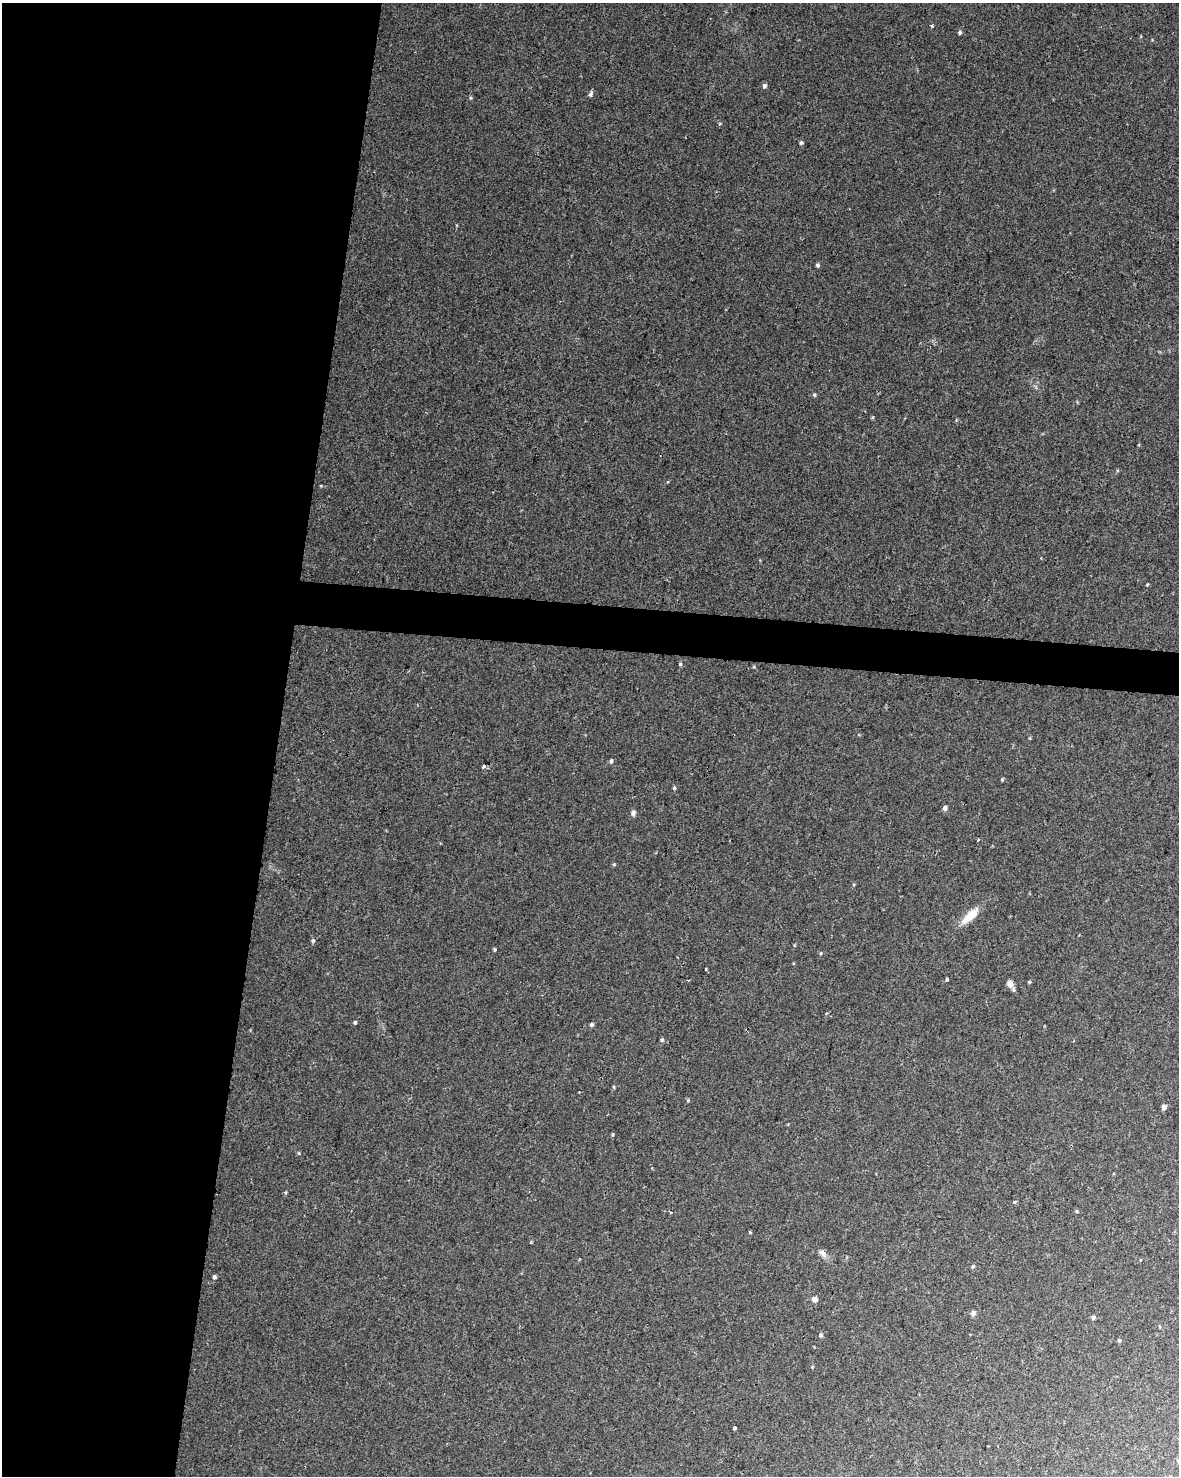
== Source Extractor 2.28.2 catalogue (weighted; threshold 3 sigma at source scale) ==
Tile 5 of 4 x 3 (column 1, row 2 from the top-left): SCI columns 8-1184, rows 1760-3233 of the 4715 x 4936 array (HDU 1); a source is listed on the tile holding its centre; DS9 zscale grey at full resolution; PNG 1181 x 1478 px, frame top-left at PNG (2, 3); no overlay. Shown black and unused: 26% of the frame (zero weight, under 2 of 3 exposures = <1% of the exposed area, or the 3 px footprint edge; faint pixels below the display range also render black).
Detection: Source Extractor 2.28.2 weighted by HDU 2 'WHT'; one run over the whole footprint, this tile lists its part. Background 0.045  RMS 0.0065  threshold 0.0291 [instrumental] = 3 sigma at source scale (4.5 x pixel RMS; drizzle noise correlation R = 1.50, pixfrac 1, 0.0396/0.0396 arcsec/px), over >= 5 px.
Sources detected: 48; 1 cosmic-ray / hot-pixel residue — not listed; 1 inside a brighter listed object's ellipse — not listed separately; the other 46 listed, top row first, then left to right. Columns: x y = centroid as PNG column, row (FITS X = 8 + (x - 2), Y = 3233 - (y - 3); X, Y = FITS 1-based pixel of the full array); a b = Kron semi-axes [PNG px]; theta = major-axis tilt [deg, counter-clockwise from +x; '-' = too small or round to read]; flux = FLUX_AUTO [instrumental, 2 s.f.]
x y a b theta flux
932 25 3 3 - 1.4
960 32 5 4 - 1.4
764 86 5 5 - 1.7
591 93 5 3 - 4.7
470 98 5 4 - 0.8
801 143 5 4 - 1.1
817 265 5 5 - 1.2
814 395 5 4 - 0.86
680 664 5 4 - 0.75
611 761 6 4 81 1.3
483 766 4 4 - 1.6
1002 779 4 3 - 0.72
674 788 4 4 - 0.86
945 808 5 5 - 2.1
633 813 8 5 80 1.9
978 840 4 3 - 1
614 864 5 4 - 0.74
970 915 25 9 42 12
313 940 4 4 - 2.3
495 950 4 4 - 0.84
821 953 4 3 - 0.62
706 969 3 3 - 1.2
947 979 4 3 - 0.76
1029 982 4 4 - 0.68
1010 984 7 6 - 3.7
355 1022 4 4 - 1
591 1025 5 4 - 1.2
662 1040 4 4 - 1.1
613 1087 5 3 - 0.72
688 1100 5 4 - 0.63
1164 1107 5 4 - 2.9
1014 1202 5 4 - 0.7
1077 1211 5 4 - 0.76
750 1232 4 4 - 0.61
823 1253 12 7 -47 3.3
973 1266 5 4 - 0.8
214 1277 4 4 - 1.3
815 1299 6 5 - 3.4
973 1313 6 5 - 2.4
1093 1317 5 5 - 1.3
1160 1327 5 3 - 0.48
821 1335 6 5 - 1.3
1119 1341 5 4 - 0.85
812 1367 5 3 - 0.56
734 1428 4 3 - 1.7
1178 1460 5 5 - 0.8
Isophote crosses this tile's border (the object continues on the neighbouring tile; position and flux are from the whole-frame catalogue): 1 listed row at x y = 1178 1460